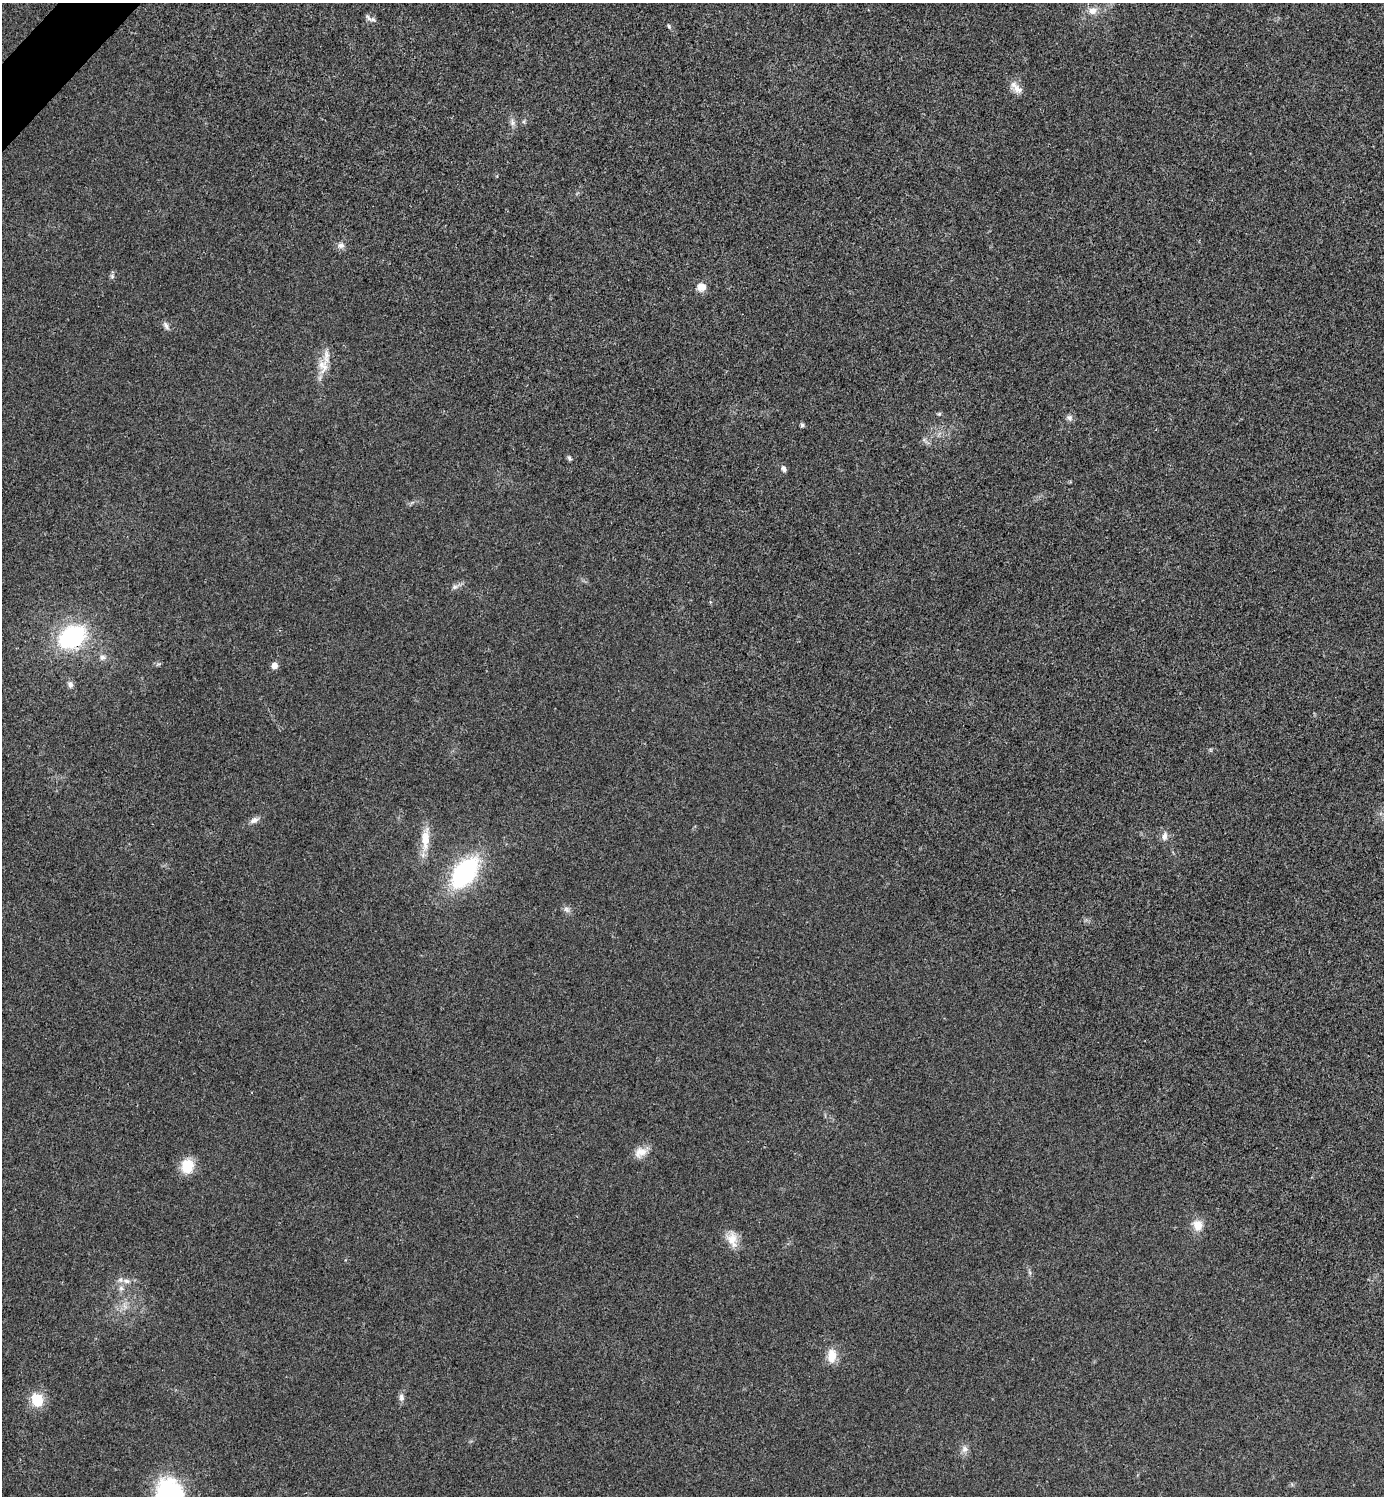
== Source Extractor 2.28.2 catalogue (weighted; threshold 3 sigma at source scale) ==
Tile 11 of 4 x 4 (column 3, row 3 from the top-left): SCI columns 2921-4302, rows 1501-2994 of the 5984 x 5984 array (HDU 1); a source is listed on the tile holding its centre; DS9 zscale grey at full resolution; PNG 1386 x 1498 px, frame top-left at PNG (2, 3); no overlay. Shown black and unused: <1% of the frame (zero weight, under 3 of 4 exposures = <1% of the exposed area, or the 3 px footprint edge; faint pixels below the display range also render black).
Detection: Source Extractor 2.28.2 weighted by HDU 2 'WHT'; one run over the whole footprint, this tile lists its part. Background 0.0193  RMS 0.0054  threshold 0.0242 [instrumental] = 3 sigma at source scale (4.5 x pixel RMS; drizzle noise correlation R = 1.50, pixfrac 1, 0.05/0.05 arcsec/px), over >= 5 px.
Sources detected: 37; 1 too faint to see at this stretch — not listed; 1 inside a brighter listed object's ellipse — not listed separately; the other 35 listed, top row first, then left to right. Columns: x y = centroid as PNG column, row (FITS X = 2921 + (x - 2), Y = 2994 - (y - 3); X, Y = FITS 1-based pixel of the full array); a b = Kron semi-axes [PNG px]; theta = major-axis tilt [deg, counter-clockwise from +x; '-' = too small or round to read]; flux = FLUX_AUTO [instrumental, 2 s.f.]
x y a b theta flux
1093 11 12 9 19 4.6
370 18 16 5 -28 2
669 26 6 4 -69 0.83
1017 89 17 10 -24 4.7
512 122 11 7 -65 2.3
341 245 10 8 4 2.5
112 276 6 6 - 1.2
701 287 10 9 - 4.9
166 326 12 6 -63 1.9
323 366 22 13 -82 8.6
939 414 5 5 - 0.79
1069 418 9 8 - 1.9
802 425 4 4 - 1.2
569 458 7 5 -62 1
784 469 8 6 -61 1.7
455 587 10 6 21 1.9
72 637 19 13 30 80
102 657 10 8 -4 2.4
274 665 5 5 - 4.5
70 684 10 7 -68 2
254 820 13 7 25 2.7
1164 836 12 7 77 2.9
425 839 35 11 86 11
464 872 30 17 51 76
567 909 10 7 -39 2
640 1152 18 13 27 6.2
187 1166 14 12 78 15
1198 1225 13 11 -87 6.8
732 1239 23 13 -74 7.7
126 1281 12 7 -6 3.2
121 1288 8 7 - 2.2
832 1356 18 11 87 8.1
401 1397 11 7 -82 2.2
37 1400 16 13 -67 13
965 1449 10 9 - 2.9
Overlapping masked pixels (flux is a lower limit): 1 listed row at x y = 72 637